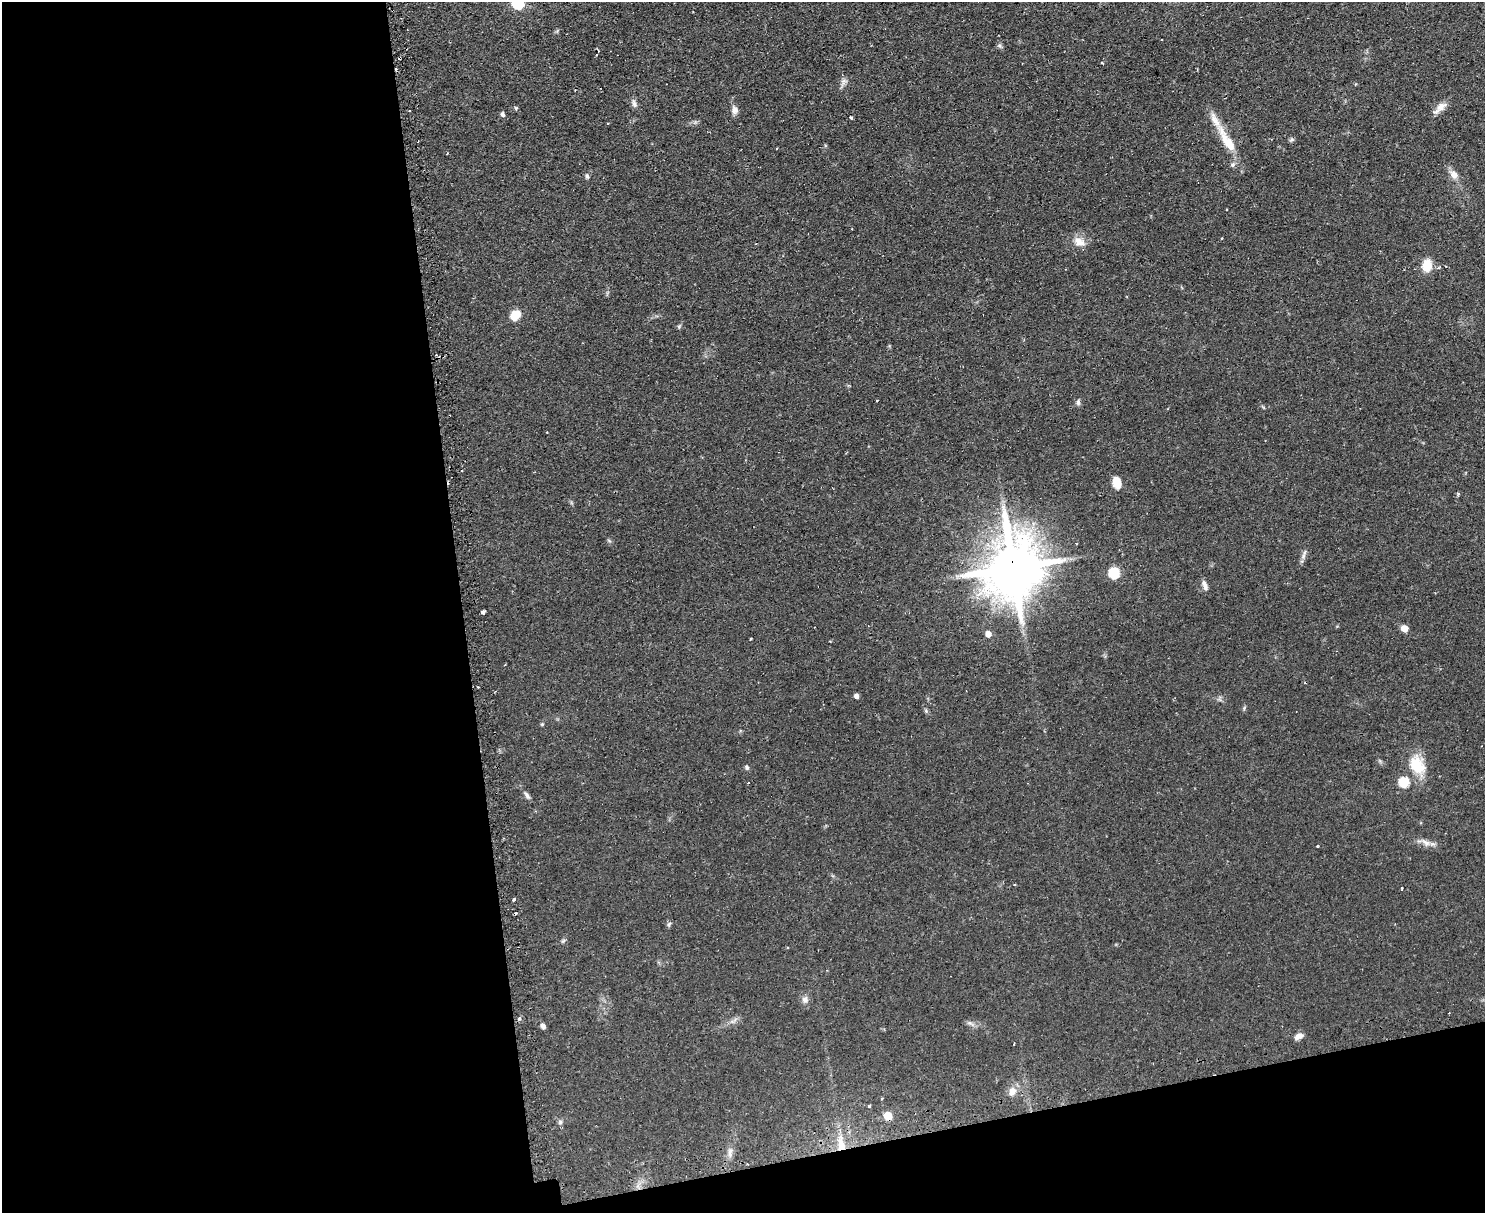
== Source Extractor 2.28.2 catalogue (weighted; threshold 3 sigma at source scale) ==
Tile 10 of 3 x 4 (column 1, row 4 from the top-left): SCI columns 159-1641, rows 32-1242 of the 4880 x 4907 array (HDU 1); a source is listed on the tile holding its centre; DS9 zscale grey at full resolution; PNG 1487 x 1215 px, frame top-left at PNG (2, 2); no overlay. Shown black and unused: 36% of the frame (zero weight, under 2 of 3 exposures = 4% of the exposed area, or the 3 px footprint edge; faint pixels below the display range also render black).
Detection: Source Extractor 2.28.2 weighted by HDU 2 'WHT'; one run over the whole footprint, this tile lists its part. Background 0.0901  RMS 0.0079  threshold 0.0357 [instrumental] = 3 sigma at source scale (4.5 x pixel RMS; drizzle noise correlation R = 1.50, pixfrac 1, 0.05/0.05 arcsec/px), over >= 5 px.
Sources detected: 61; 7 cosmic-ray / hot-pixel residue — not listed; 1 inside a brighter listed object's ellipse — not listed separately; the other 53 listed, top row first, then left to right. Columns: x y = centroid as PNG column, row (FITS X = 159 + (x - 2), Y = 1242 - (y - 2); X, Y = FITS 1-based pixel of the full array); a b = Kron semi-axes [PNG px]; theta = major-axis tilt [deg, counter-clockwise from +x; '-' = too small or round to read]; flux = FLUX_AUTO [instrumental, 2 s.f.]
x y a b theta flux
518 2 7 6 - 81
843 81 10 7 76 3.1
1355 84 4 4 - 0.81
634 104 11 6 -72 2.7
1441 107 16 9 39 6.3
735 110 11 8 -76 3.7
503 114 6 5 - 1.9
851 117 4 3 - 1.2
608 123 3 2 - 0.71
1292 139 8 3 19 1.3
1227 140 49 12 -59 22
1454 175 13 9 -46 5.7
587 176 7 4 -81 1.6
1079 242 16 11 -28 7.6
1427 265 16 13 81 12
515 315 10 8 46 13
679 326 6 4 19 1.1
436 355 3 3 - 0.7
877 400 3 2 - 0.55
1078 402 8 5 90 1.8
1117 482 11 8 -76 11
1076 544 3 3 - 0.72
1304 553 11 4 61 2.2
1013 568 19 16 88 4700
1114 573 6 6 - 57
1205 585 14 6 -69 3.3
483 612 4 3 - 2.5
1404 628 5 5 - 9.8
988 634 6 6 - 5
751 639 3 2 - 0.9
856 696 5 5 - 2.6
926 711 6 5 - 1.2
1417 765 25 18 -57 22
747 767 6 5 - 1.4
1404 782 6 6 - 43
527 796 10 5 -57 2.3
1426 843 13 8 -35 4.9
1317 846 3 3 - 0.57
1402 888 3 2 - 0.82
514 900 4 3 - 1.6
669 924 7 5 46 1.4
563 941 6 5 - 1.2
805 1000 10 8 73 3.5
519 1019 5 4 - 1.7
970 1023 11 4 -28 2.1
543 1026 6 4 -55 3.2
1298 1036 10 6 27 4.2
1012 1091 12 10 69 5.7
869 1106 3 3 - 1.1
888 1116 6 5 - 18
560 1122 6 6 - 1.6
841 1145 21 10 -83 14
730 1152 13 5 74 3.5
Overlapping masked pixels (flux is a lower limit): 3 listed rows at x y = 1013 568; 888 1116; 841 1145
Isophote crosses this tile's border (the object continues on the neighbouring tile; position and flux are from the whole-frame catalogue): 1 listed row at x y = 518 2